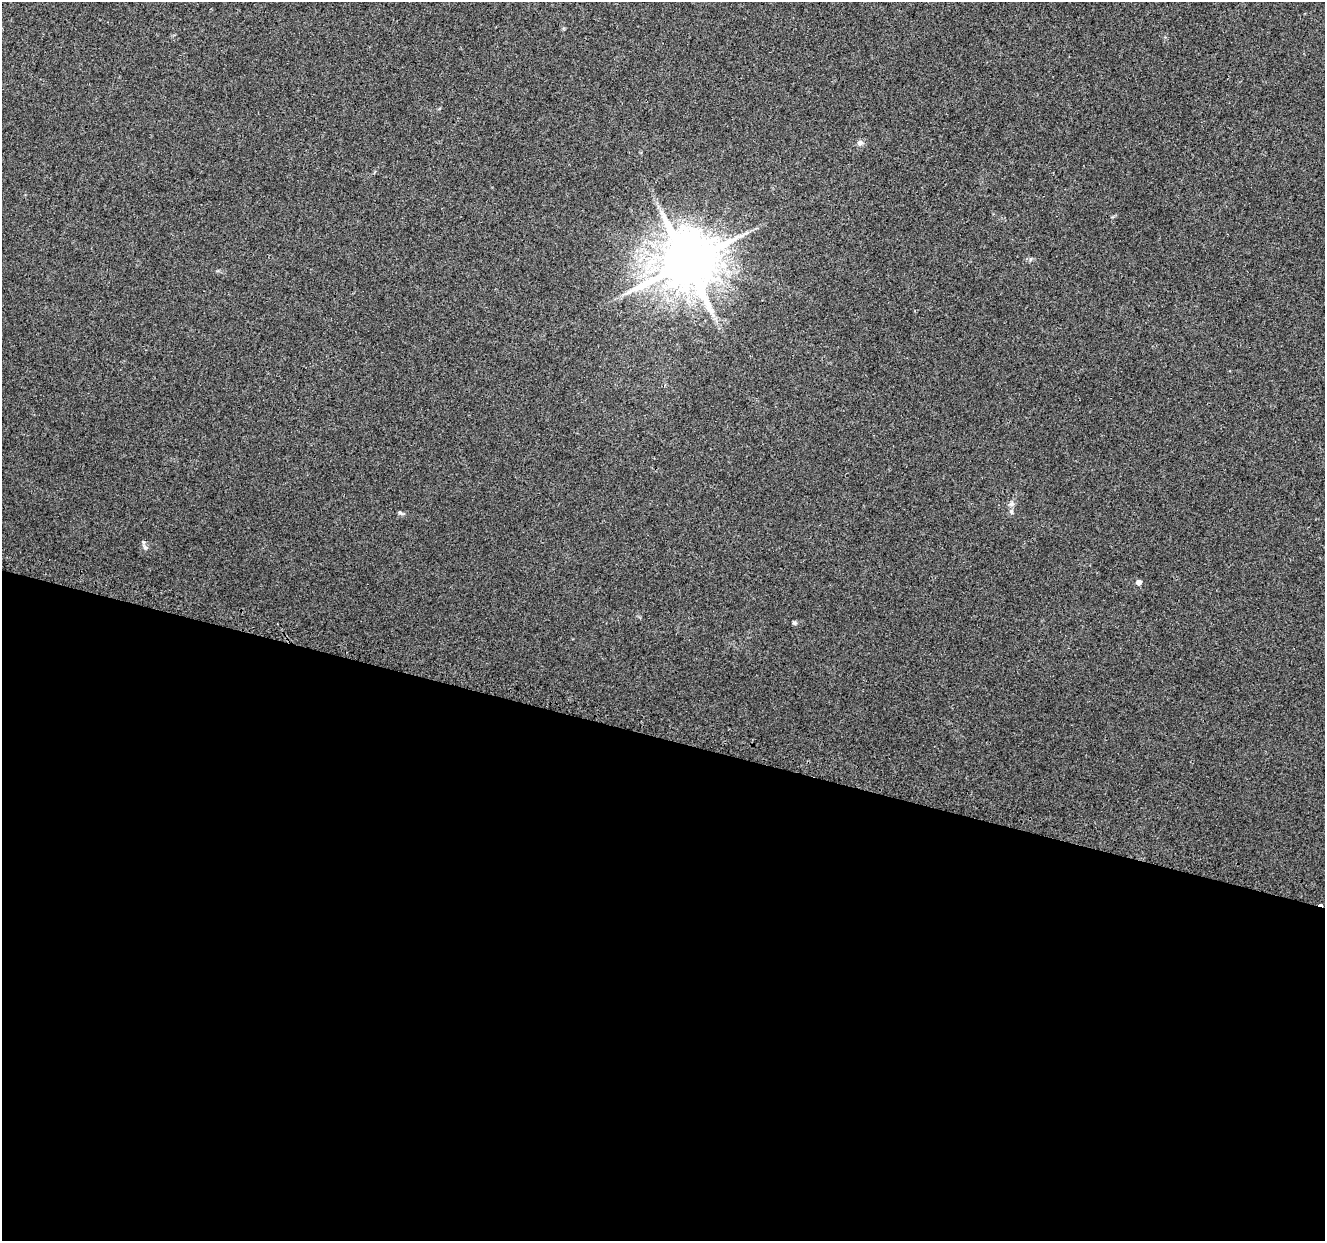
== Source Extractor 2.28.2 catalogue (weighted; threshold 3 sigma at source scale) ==
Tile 14 of 4 x 4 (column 2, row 4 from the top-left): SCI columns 1361-2683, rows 333-1571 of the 5424 x 5592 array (HDU 1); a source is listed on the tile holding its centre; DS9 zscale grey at full resolution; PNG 1327 x 1243 px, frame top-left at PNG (2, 2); no overlay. Shown black and unused: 41% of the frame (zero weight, under 2 of 3 exposures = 3% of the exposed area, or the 3 px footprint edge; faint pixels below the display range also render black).
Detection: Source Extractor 2.28.2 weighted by HDU 2 'WHT'; one run over the whole footprint, this tile lists its part. Background 0.0309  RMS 0.0073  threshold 0.0328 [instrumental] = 3 sigma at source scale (4.5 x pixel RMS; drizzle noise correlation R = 1.50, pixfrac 1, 0.0396/0.0396 arcsec/px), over >= 5 px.
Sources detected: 9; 2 cosmic-ray / hot-pixel residue — not listed; the other 7 listed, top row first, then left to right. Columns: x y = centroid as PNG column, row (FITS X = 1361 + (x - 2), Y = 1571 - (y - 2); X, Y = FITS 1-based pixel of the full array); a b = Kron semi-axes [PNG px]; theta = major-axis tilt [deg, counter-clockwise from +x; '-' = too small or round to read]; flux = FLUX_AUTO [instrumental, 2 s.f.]
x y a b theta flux
860 143 8 8 - 2.6
686 263 17 15 42 4900
1012 504 8 7 - 2.4
400 513 8 4 -26 1.2
145 547 9 6 -60 2.1
1139 582 5 4 - 4.9
794 623 5 5 - 1.2